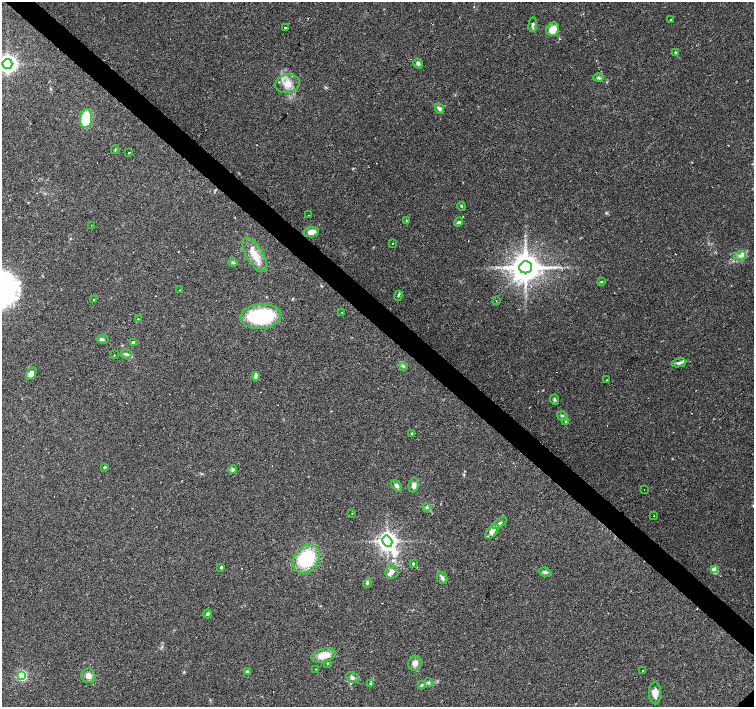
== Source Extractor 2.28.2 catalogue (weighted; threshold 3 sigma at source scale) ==
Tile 11 of 4 x 4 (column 3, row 3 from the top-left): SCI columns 3009-4511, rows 1569-2977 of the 6017 x 6019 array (HDU 1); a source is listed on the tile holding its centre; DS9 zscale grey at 2 x 2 block average (1 PNG px = mean of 2 x 2 image px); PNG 756 x 709 px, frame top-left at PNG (2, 2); each listed source drawn as its Kron ellipse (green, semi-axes under 4 px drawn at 4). Shown black and unused: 4% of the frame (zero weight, under 2 of 3 exposures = <1% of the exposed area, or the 3 px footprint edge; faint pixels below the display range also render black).
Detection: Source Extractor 2.28.2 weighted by HDU 2 'WHT'; one run over the whole footprint, this tile lists its part. Background 0.0781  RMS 0.006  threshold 0.027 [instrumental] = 3 sigma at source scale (4.5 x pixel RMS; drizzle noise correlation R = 1.50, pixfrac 1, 0.0396/0.0396 arcsec/px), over >= 5 px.
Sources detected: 103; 21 cosmic-ray / hot-pixel residue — neither listed nor drawn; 4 inside a brighter listed object's ellipse — not listed separately; the other 78 listed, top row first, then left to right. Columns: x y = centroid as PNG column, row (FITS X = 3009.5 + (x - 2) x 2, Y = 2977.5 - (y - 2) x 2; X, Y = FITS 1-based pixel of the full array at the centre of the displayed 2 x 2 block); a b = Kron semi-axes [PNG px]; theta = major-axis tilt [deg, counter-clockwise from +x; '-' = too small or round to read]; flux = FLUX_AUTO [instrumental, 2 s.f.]
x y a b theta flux
671 20 3 2 - 1.4
533 25 7 3 84 3.1
285 27 2 2 - 1.7
553 29 7 6 - 20
675 52 3 3 - 1.4
418 63 5 3 - 3.9
7 64 5 5 - 750
598 78 5 3 - 2.2
287 84 12 9 13 16
439 109 5 4 - 3.3
86 118 9 6 85 49
115 150 4 2 - 1.2
129 153 2 2 - 3.5
461 206 4 2 - 1
309 215 2 2 - 3.1
406 221 3 2 - 0.79
458 222 5 3 - 2.6
91 225 2 2 - 0.85
311 232 8 5 10 9.8
392 243 2 2 - 7
255 255 19 8 -59 21
740 256 6 4 23 4.5
233 262 4 2 - 1.5
526 267 6 6 - 2800
601 282 3 2 - 1
180 290 3 2 - 0.75
398 296 5 2 - 1.4
93 299 2 2 - 0.86
496 301 2 2 - 0.74
342 312 2 2 - 2.1
261 316 20 12 6 120
138 318 2 2 - 0.93
103 339 6 3 -9 2.7
133 343 3 3 - 6.9
126 354 5 3 - 2.7
114 355 2 2 - 4.9
679 363 7 4 13 4
403 366 3 3 - 1.6
31 374 7 5 60 9.1
256 376 4 3 - 2.4
607 380 2 2 - 0.67
555 400 5 3 - 2.4
562 416 5 3 - 2.6
566 421 4 3 - 1.5
412 433 3 3 - 1.2
105 467 3 3 - 1.9
233 470 4 4 - 2.5
413 485 7 5 83 6.4
397 486 7 4 -52 3.7
644 490 2 2 - 0.82
426 507 3 3 - 1.5
352 514 2 2 - 0.65
653 516 2 2 - 0.8
499 523 8 3 34 3.6
492 531 9 5 50 8.9
387 541 6 4 -61 880
306 559 16 11 54 83
413 563 4 3 - 1.6
221 567 3 3 - 2
714 570 3 3 - 44
392 572 6 6 - 6.2
545 572 6 4 -17 3
442 578 6 5 - 4
367 583 5 3 - 1.7
207 614 4 3 - 2.6
324 655 12 6 13 21
327 663 3 3 - 0.98
415 663 7 6 - 8.3
316 669 2 2 - 0.68
643 670 2 2 - 1.2
247 672 4 3 - 3
22 675 4 3 - 140
88 676 7 7 - 8.2
352 678 6 5 - 4
428 683 4 4 - 2.3
370 684 3 3 - 1.2
421 685 4 3 - 1.5
655 693 11 6 -89 11
Isophote crosses this tile's border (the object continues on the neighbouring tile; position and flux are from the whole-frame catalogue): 1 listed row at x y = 7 64
Diffuse or blended objects may show on this block-average render without a row.